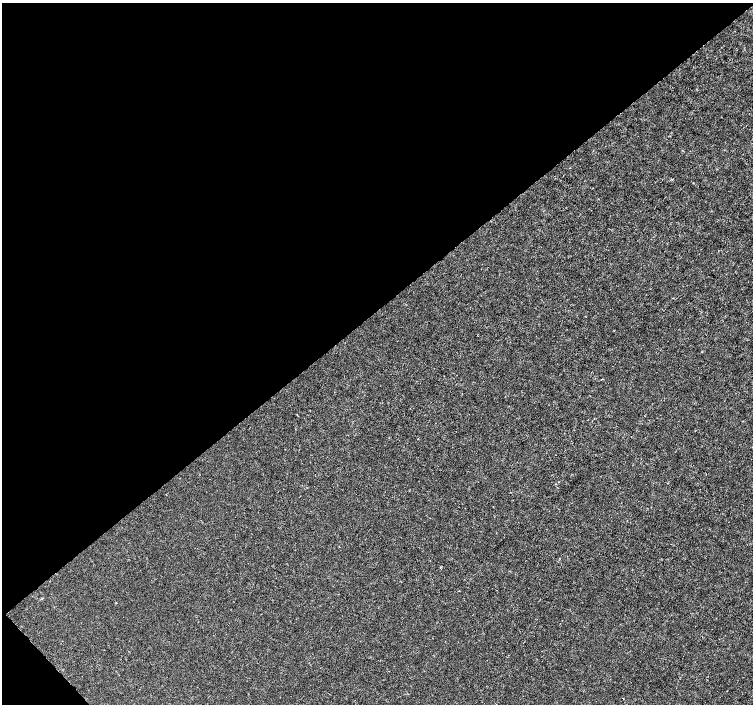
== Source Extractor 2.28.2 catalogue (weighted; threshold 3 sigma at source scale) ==
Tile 5 of 4 x 4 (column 1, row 2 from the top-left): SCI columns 6-1506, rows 3020-4423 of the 6011 x 5972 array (HDU 1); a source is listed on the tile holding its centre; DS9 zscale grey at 2 x 2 block average (1 PNG px = mean of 2 x 2 image px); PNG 755 x 706 px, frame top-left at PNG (2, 3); no overlay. Shown black and unused: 45% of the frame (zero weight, under 3 of 4 exposures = <1% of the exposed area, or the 3 px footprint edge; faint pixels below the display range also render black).
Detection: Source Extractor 2.28.2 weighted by HDU 2 'WHT'; one run over the whole footprint, this tile lists its part. Background -2.26e-04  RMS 0.0012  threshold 0.00535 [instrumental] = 3 sigma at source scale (4.5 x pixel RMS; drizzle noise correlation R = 1.50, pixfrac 1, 0.0396/0.0396 arcsec/px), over >= 5 px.
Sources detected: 3; all 3 listed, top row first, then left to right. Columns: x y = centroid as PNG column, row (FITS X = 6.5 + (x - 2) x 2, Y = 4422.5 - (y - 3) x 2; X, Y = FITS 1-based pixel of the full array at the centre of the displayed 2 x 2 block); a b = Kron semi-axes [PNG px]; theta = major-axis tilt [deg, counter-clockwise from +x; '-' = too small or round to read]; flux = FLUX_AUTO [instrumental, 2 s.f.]
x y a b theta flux
569 168 2 2 - 0.11
339 546 2 2 - 0.1
623 698 2 2 - 0.14